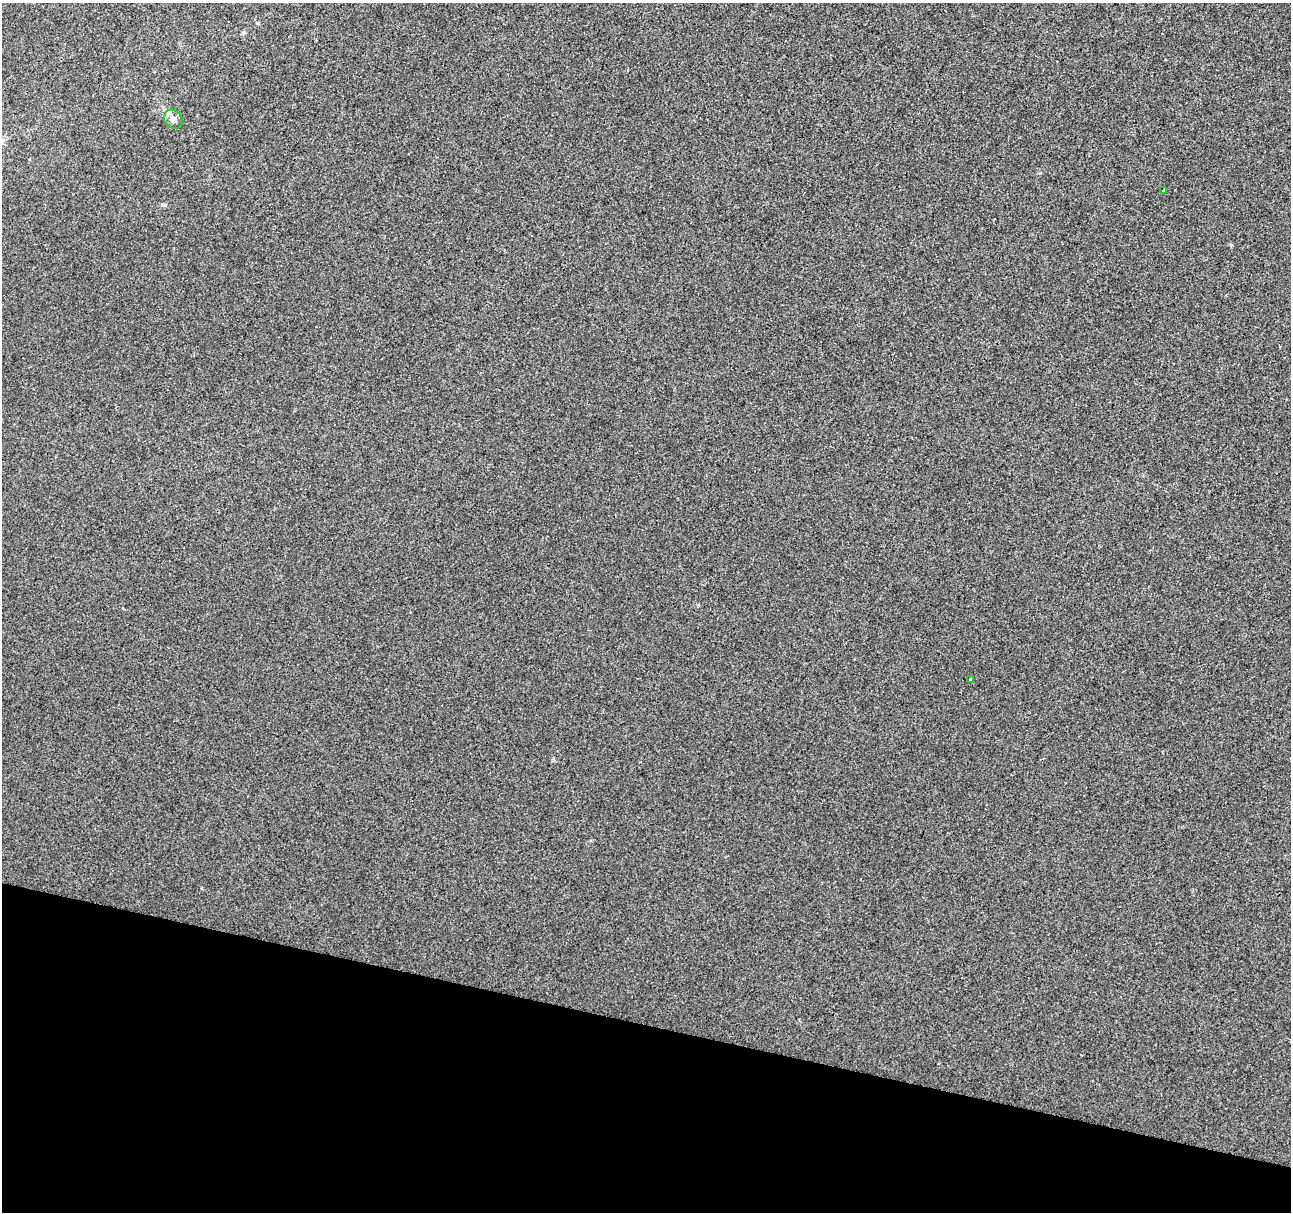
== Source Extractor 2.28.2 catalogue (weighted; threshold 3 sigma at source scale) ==
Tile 15 of 4 x 4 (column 3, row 4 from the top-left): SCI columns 2577-3865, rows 225-1434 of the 5178 x 5357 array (HDU 1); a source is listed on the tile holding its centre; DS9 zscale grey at full resolution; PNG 1293 x 1214 px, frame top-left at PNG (2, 3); each listed source drawn as its Kron ellipse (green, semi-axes under 4 px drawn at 4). Shown black and unused: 16% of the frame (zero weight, under 2 of 3 exposures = <1% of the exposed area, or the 3 px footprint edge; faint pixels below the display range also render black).
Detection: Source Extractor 2.28.2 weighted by HDU 2 'WHT'; one run over the whole footprint, this tile lists its part. Background 0.00104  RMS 0.0048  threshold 0.0217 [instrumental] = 3 sigma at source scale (4.5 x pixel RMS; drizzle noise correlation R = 1.50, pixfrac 1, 0.0396/0.0396 arcsec/px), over >= 5 px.
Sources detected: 3; all 3 listed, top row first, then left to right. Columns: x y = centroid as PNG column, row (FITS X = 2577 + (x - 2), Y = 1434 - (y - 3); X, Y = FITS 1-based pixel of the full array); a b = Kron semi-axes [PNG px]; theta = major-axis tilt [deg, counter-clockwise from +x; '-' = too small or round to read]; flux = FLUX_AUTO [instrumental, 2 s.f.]
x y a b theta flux
173 119 10 8 -56 2.9
1164 190 3 2 - 0.93
971 680 3 3 - 1.4